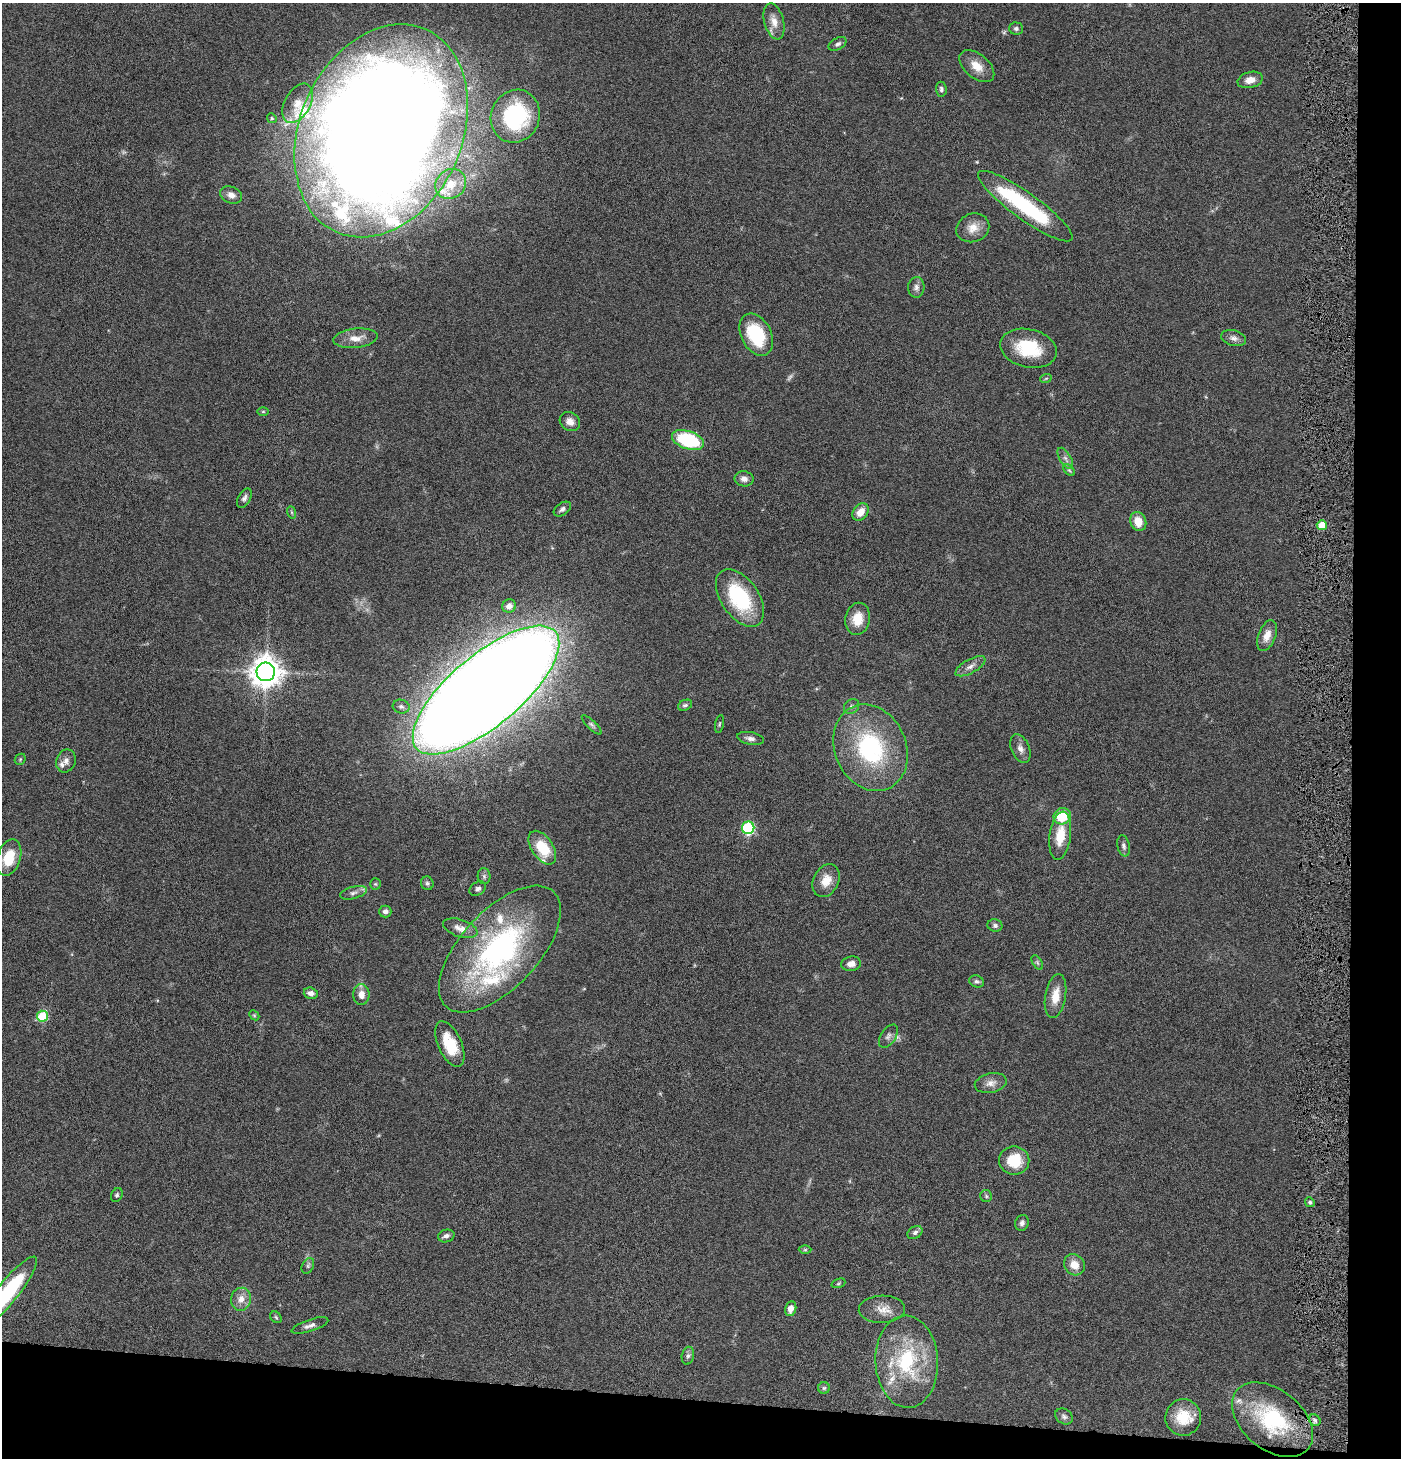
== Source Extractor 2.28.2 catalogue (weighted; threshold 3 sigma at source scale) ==
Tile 9 of 3 x 3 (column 3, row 3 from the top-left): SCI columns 2945-4343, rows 1-1456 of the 4442 x 4371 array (HDU 1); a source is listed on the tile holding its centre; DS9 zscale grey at full resolution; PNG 1403 x 1460 px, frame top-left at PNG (2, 3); each listed source drawn as its Kron ellipse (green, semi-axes under 4 px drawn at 4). Shown black and unused: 8% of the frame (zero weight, under 4 of 8 exposures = <1% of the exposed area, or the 3 px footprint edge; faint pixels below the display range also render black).
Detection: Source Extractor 2.28.2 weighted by HDU 2 'WHT'; one run over the whole footprint, this tile lists its part. Background 0.0678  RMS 0.0042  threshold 0.0172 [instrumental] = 3 sigma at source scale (4.09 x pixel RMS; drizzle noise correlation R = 1.36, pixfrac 0.8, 0.05/0.05 arcsec/px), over >= 5 px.
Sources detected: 109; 1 too faint to see at this stretch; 1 inside a brighter object's white glare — neither listed nor drawn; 7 inside a brighter listed object's ellipse — not listed separately; the other 100 listed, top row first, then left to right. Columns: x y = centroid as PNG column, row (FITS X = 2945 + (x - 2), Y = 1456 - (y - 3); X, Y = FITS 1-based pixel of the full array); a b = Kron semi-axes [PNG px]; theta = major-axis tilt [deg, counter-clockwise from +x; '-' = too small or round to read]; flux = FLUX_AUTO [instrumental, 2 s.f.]
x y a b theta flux
774 21 18 9 -75 4
1016 28 7 6 - 0.93
838 44 10 6 29 1.2
977 66 20 12 -40 5.5
1250 80 13 8 14 3.3
941 89 7 5 -85 0.86
297 103 21 12 61 6.4
515 116 27 24 65 39
272 118 5 4 - 0.53
381 131 111 81 66 1400
451 184 16 14 40 6.1
231 195 11 8 -23 2.5
1025 206 57 13 -36 43
973 228 17 14 21 4.8
916 287 10 8 88 1.7
756 335 22 15 -63 22
356 338 22 9 6 4.3
1234 338 13 7 -15 1.9
1028 348 28 19 -13 19
1046 378 6 3 20 0.46
263 411 6 4 0 0.5
570 421 11 9 -36 2.5
688 440 16 9 -19 31
1065 458 12 5 -59 1.6
1069 470 7 4 -45 0.65
744 479 9 7 -9 2
244 498 10 6 60 1.3
562 509 10 6 34 1.3
291 512 6 4 -71 0.57
860 512 9 7 51 4.6
1138 521 10 8 -69 5.6
1322 525 5 5 - 5.9
740 598 32 18 -56 31
509 606 7 6 - 2.4
858 619 16 12 79 7.1
1267 636 16 8 69 4.1
970 666 17 7 29 2.4
266 672 9 9 - 660
486 690 91 35 40 2300
685 705 7 5 25 0.83
851 706 8 6 43 1.3
401 707 8 6 -15 1.2
719 724 9 3 79 0.54
592 725 13 4 -45 0.92
751 738 13 6 -11 1.8
871 748 45 35 -66 48
1020 748 15 9 -68 2.5
20 759 6 5 - 0.48
66 761 12 9 68 2.2
1062 816 8 8 - 12
748 828 6 6 - 44
1060 836 24 10 82 8.8
1124 846 10 6 -78 1.2
542 848 19 10 -56 13
9 858 19 11 73 12
484 876 8 6 -88 1
826 881 17 12 62 5.5
427 883 7 6 - 0.84
375 884 5 5 - 0.52
478 889 9 6 37 1.2
353 893 14 6 14 1.7
385 911 6 6 - 1.4
995 925 7 6 - 1.1
460 928 18 8 -18 3.6
500 949 79 39 47 91
1037 962 8 4 -59 0.74
851 964 10 7 8 2.6
977 981 8 6 -22 0.98
311 993 7 5 -16 2.1
361 995 10 8 -90 3.4
1056 996 22 10 80 5.8
254 1015 6 4 -44 0.51
42 1016 5 5 - 20
888 1036 13 7 56 1.6
450 1044 24 11 -66 12
991 1083 16 9 13 3
1014 1161 15 14 - 11
117 1195 7 5 62 0.8
986 1196 6 6 - 0.74
1310 1202 5 4 - 0.72
1022 1223 8 6 70 1.3
915 1232 8 6 33 1.2
446 1236 8 6 14 1.5
805 1250 6 4 0 0.54
1074 1265 11 9 -48 4.7
308 1266 8 5 61 0.83
838 1283 7 4 20 0.55
8 1292 45 11 51 35
241 1299 11 10 - 3.7
791 1309 7 5 76 3.2
882 1309 23 14 2 5
276 1317 6 5 - 0.63
310 1325 19 6 18 2
688 1356 9 6 79 1.1
907 1362 46 31 -87 32
824 1388 6 6 - 0.69
1064 1416 9 7 -35 1.3
1183 1417 18 18 - 10
1272 1420 46 30 -39 35
1315 1420 6 5 - 0.87
Isophote crosses this tile's border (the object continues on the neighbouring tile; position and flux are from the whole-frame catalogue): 2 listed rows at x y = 381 131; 8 1292